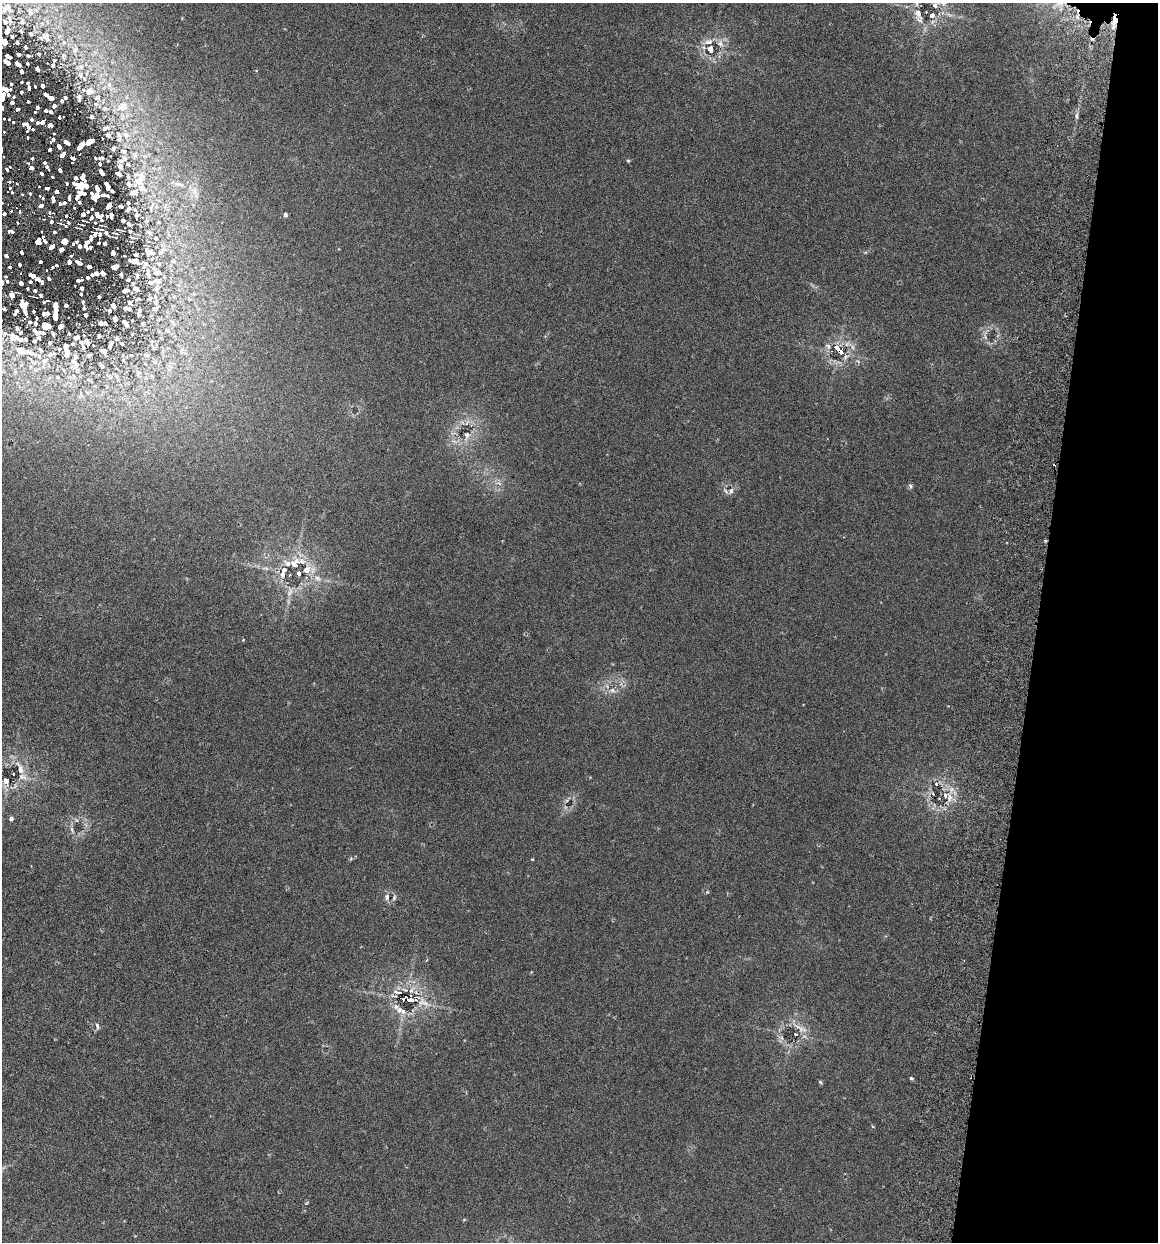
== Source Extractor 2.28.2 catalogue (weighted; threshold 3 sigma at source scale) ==
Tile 8 of 4 x 4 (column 4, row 2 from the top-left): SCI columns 3646-4801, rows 2495-3734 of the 5096 x 4990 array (HDU 1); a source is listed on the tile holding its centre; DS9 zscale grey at full resolution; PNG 1160 x 1244 px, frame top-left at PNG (2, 3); no overlay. Shown black and unused: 11% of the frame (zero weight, under 3 of 6 exposures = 3% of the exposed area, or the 3 px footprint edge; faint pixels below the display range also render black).
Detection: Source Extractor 2.28.2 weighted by HDU 2 'WHT'; one run over the whole footprint, this tile lists its part. Background 0.0297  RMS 0.0032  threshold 0.0131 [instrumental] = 3 sigma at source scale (4.09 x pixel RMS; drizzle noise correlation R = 1.36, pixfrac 0.8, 0.05/0.05 arcsec/px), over >= 5 px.
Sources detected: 352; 1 too faint to see at this stretch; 7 cosmic-ray / hot-pixel residue — not listed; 48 inside a brighter listed object's ellipse — not listed separately; the other 296 listed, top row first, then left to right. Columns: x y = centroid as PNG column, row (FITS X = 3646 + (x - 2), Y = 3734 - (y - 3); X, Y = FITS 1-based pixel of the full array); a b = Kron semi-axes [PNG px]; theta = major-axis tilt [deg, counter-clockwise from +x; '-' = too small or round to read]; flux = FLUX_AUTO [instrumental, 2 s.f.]
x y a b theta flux
935 5 8 7 - 1.2
6 9 27 17 16 9
30 12 15 9 -70 2.9
918 14 20 9 -66 3.3
932 15 6 5 - 1.1
1115 20 13 7 56 2.4
22 21 12 8 -85 1.7
7 31 11 7 69 1.6
31 34 5 4 - 0.39
45 36 11 11 - 2.4
12 37 4 3 - 0.34
4 42 6 5 - 1.4
64 42 8 6 -46 1.2
708 42 13 8 11 2.1
17 43 3 3 - 0.38
720 43 10 8 -42 1.7
25 47 4 3 - 0.37
75 49 16 9 75 3.3
711 49 4 3 - 18
18 54 4 3 - 0.57
38 54 4 3 - 0.34
8 56 6 3 -33 1.2
28 56 3 2 - 0.41
64 56 11 7 85 1.3
54 60 3 3 - 0.33
7 62 7 4 -38 1.8
27 63 3 3 - 0.37
18 64 6 4 -39 1.5
53 65 5 4 - 0.37
80 67 14 8 15 2.7
37 69 4 3 - 0.72
21 71 4 3 - 0.73
87 73 7 4 71 0.63
22 82 3 2 - 0.36
28 83 3 3 - 0.42
11 84 3 3 - 0.49
109 85 10 7 -89 1.8
35 86 3 2 - 0.34
42 86 4 3 - 0.74
29 88 5 3 - 0.76
5 89 9 5 -13 3.2
90 91 16 11 8 3.6
21 92 3 3 - 0.55
45 94 5 3 - 0.85
8 95 6 3 -1 0.7
14 97 3 3 - 0.55
2 98 5 4 - 2.7
51 98 6 4 -16 1.3
65 98 3 3 - 0.4
28 101 3 3 - 0.6
62 101 3 3 - 0.43
12 103 4 3 - 1.4
54 106 4 4 - 0.74
37 107 4 3 - 0.83
122 107 21 16 23 8.3
17 109 4 3 - 0.94
46 110 3 3 - 0.69
35 112 3 3 - 0.48
51 112 5 3 - 0.95
1076 116 6 4 -75 0.87
59 117 3 2 - 0.4
91 117 5 5 - 0.46
4 118 3 3 - 0.55
9 119 3 3 - 0.54
32 120 4 3 - 0.95
13 122 3 3 - 0.73
42 122 5 3 - 1.4
37 123 4 3 - 0.88
50 125 5 4 - 1.5
27 126 10 6 -55 4.3
106 128 12 6 24 1.2
4 132 3 3 - 0.7
54 134 3 2 - 0.35
108 135 8 7 - 0.83
126 135 13 10 -46 3.7
28 138 4 3 - 0.73
52 140 6 4 54 1.3
67 142 6 4 -34 1.6
89 142 8 4 32 1.9
59 146 5 4 - 1.7
80 146 9 4 51 2.4
50 150 4 3 - 1.1
123 151 12 8 -29 2.1
62 155 6 4 48 1.9
135 155 12 8 78 2.3
3 157 3 2 - 0.5
32 158 3 3 - 1.2
73 158 6 5 - 1.2
101 158 8 4 1 0.68
628 161 4 4 - 0.33
29 163 3 3 - 0.51
45 163 4 3 - 1.3
100 164 5 3 - 0.42
120 166 12 8 -72 1.8
47 167 3 3 - 0.73
31 168 4 4 - 3.9
7 169 4 3 - 5
49 169 3 3 - 0.42
60 170 5 3 - 1.4
101 172 7 3 -57 1
41 174 4 3 - 1.5
52 177 3 3 - 0.6
76 178 4 4 - 1.1
83 178 8 5 -76 2
140 179 33 16 58 10
17 184 3 3 - 1.1
179 184 14 6 -12 1.6
39 186 3 3 - 0.58
80 186 14 7 -10 7.4
107 186 8 4 -69 1.5
10 188 3 3 - 1.7
47 188 5 3 - 1.6
97 189 7 4 -70 1.5
57 191 4 4 - 1.9
112 191 4 3 - 0.5
12 192 3 3 - 2
81 193 9 4 -18 2.2
91 193 3 3 - 0.62
30 194 3 3 - 1.5
22 195 3 3 - 1
97 195 6 5 - 1.7
103 195 7 4 14 0.76
39 196 3 3 - 0.48
69 197 6 4 82 1.4
77 197 7 4 58 1.6
42 198 3 3 - 0.91
53 199 6 4 -83 2.7
79 202 4 4 - 0.87
64 203 5 4 - 1.1
41 206 5 4 - 3.2
109 206 7 4 56 1.3
74 208 4 4 - 0.41
128 209 7 4 66 0.7
151 209 13 3 77 0.79
135 210 6 4 -19 0.48
20 211 3 3 - 0.9
88 212 5 4 - 0.47
49 213 5 4 - 0.98
4 214 4 3 - 3.4
83 214 5 4 - 1.5
137 215 5 4 - 0.5
285 215 4 3 - 0.94
66 216 4 4 - 0.5
98 216 12 6 -45 2.5
107 216 3 2 - 0.33
111 216 6 3 -84 0.78
91 218 7 4 57 0.92
43 219 3 3 - 0.41
123 220 4 3 - 0.49
84 221 7 2 -20 0.43
147 221 7 4 9 0.48
51 222 5 4 - 1.5
18 223 3 3 - 0.86
60 223 7 3 -17 0.49
68 223 4 4 - 0.55
95 223 4 3 - 0.34
129 224 5 4 - 0.47
65 226 5 3 - 0.53
77 228 9 2 -17 0.33
11 231 7 4 -9 2.6
130 231 4 3 - 0.3
42 232 3 2 - 0.43
54 232 4 4 - 0.92
149 232 8 4 -27 0.51
106 233 9 5 -48 0.79
95 234 7 5 58 0.9
38 241 6 5 - 4.3
45 241 5 3 - 1.7
64 241 6 5 - 3.3
76 242 3 3 - 0.45
99 243 3 2 - 0.33
105 243 3 3 - 0.57
73 244 3 3 - 0.5
86 244 9 4 71 1.7
79 246 4 3 - 0.85
51 247 6 4 47 2.6
90 247 5 3 - 0.65
61 249 5 4 - 1.7
21 252 4 3 - 1.4
150 252 16 9 -21 1.6
113 253 4 3 - 0.67
135 255 3 2 - 0.35
6 256 4 4 - 1.5
71 256 3 2 - 0.39
133 261 10 5 -12 1
40 262 3 3 - 0.67
69 262 4 4 - 1
79 262 7 3 -28 1.1
20 264 3 3 - 0.88
56 265 3 2 - 0.38
10 267 3 3 - 0.62
53 267 3 2 - 0.42
89 267 4 3 - 0.63
115 267 5 4 - 0.9
160 272 6 4 -74 0.38
96 273 5 3 - 0.72
103 273 5 4 - 0.71
148 273 21 5 -81 1.6
121 274 3 2 - 0.29
137 276 8 3 -90 0.35
6 277 4 3 - 0.47
88 278 3 3 - 0.28
49 279 3 3 - 0.57
39 280 10 4 -33 2
79 280 6 2 7 0.43
128 280 3 2 - 0.25
7 281 4 3 - 0.53
157 281 18 6 3 1.5
2 282 6 4 -87 1.1
30 282 3 3 - 0.48
21 283 4 3 - 1
28 288 3 3 - 0.41
82 288 3 2 - 0.32
135 289 6 4 -22 0.51
156 289 8 6 -89 0.86
35 291 3 3 - 0.44
125 291 6 3 16 0.47
81 294 2 2 - 0.2
12 295 7 6 - 1.7
41 295 4 2 - 0.5
150 298 7 4 45 0.41
44 302 3 2 - 0.27
130 302 4 3 - 0.23
66 305 3 2 - 0.41
23 306 15 7 -75 3.7
113 306 4 3 - 0.43
127 308 6 2 -15 0.51
4 309 4 3 - 0.52
155 309 8 5 28 0.65
34 311 3 3 - 0.31
55 311 17 4 90 2.4
16 312 7 3 61 0.8
45 314 7 4 3 0.94
139 314 6 5 - 0.36
86 315 3 2 - 0.32
36 318 3 2 - 0.28
115 319 4 3 - 0.46
30 322 4 4 - 0.39
35 323 4 3 - 0.41
102 323 8 3 -2 0.57
126 325 4 3 - 0.48
46 326 8 6 -11 1.9
60 326 4 3 - 0.66
38 332 20 7 -16 1.5
12 337 16 11 -83 3.4
76 337 5 3 - 0.49
117 338 4 3 - 0.31
34 341 4 3 - 0.35
87 342 6 3 -53 0.59
50 343 4 3 - 0.37
112 343 7 5 57 0.45
848 344 11 7 21 1.6
828 346 10 7 -45 0.96
40 349 7 4 -61 0.47
21 350 19 12 -24 4.8
839 350 10 4 -47 6.9
103 351 7 3 -44 0.61
67 352 13 6 -88 1.4
89 355 6 3 35 0.36
74 361 25 9 77 4
44 362 14 8 73 2.3
155 362 7 4 20 0.52
102 366 6 5 - 0.4
138 373 8 6 77 0.66
117 377 7 4 -72 0.53
467 435 12 8 85 1.7
499 483 8 5 -44 0.86
910 486 7 4 -60 0.62
731 491 9 6 71 1.2
294 564 12 10 71 3.2
307 569 13 10 54 3
283 574 10 7 85 1.7
317 578 10 7 -39 1.6
290 592 15 6 69 1.7
612 690 7 6 - 1.1
20 768 22 9 -68 4
6 781 7 6 - 2.4
936 784 5 3 - 0.7
950 797 15 7 -86 2.9
11 818 5 4 - 0.86
72 830 10 4 -67 0.86
351 858 5 4 - 0.39
707 892 5 4 - 0.33
387 897 8 6 80 1.1
394 898 7 4 65 0.55
411 990 11 5 41 1.4
393 996 8 3 -13 0.49
408 999 5 4 - 23
425 1003 12 6 -19 2
399 1010 10 9 - 1.9
97 1026 6 4 -80 0.81
800 1028 25 6 -30 2.9
795 1034 3 3 - 0.53
782 1038 7 4 -71 0.68
911 1078 6 4 -19 0.35
820 1082 6 4 -48 0.36
Overlapping masked pixels (flux is a lower limit): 3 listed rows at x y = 1115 20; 839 350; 408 999
Isophote crosses this tile's border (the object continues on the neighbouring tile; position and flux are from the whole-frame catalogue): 8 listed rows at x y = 935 5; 6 9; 918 14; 4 42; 5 89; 2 98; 2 282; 6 781
Unlisted compact peaks at least as high as the median listed source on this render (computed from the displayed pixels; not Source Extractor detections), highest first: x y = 83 302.